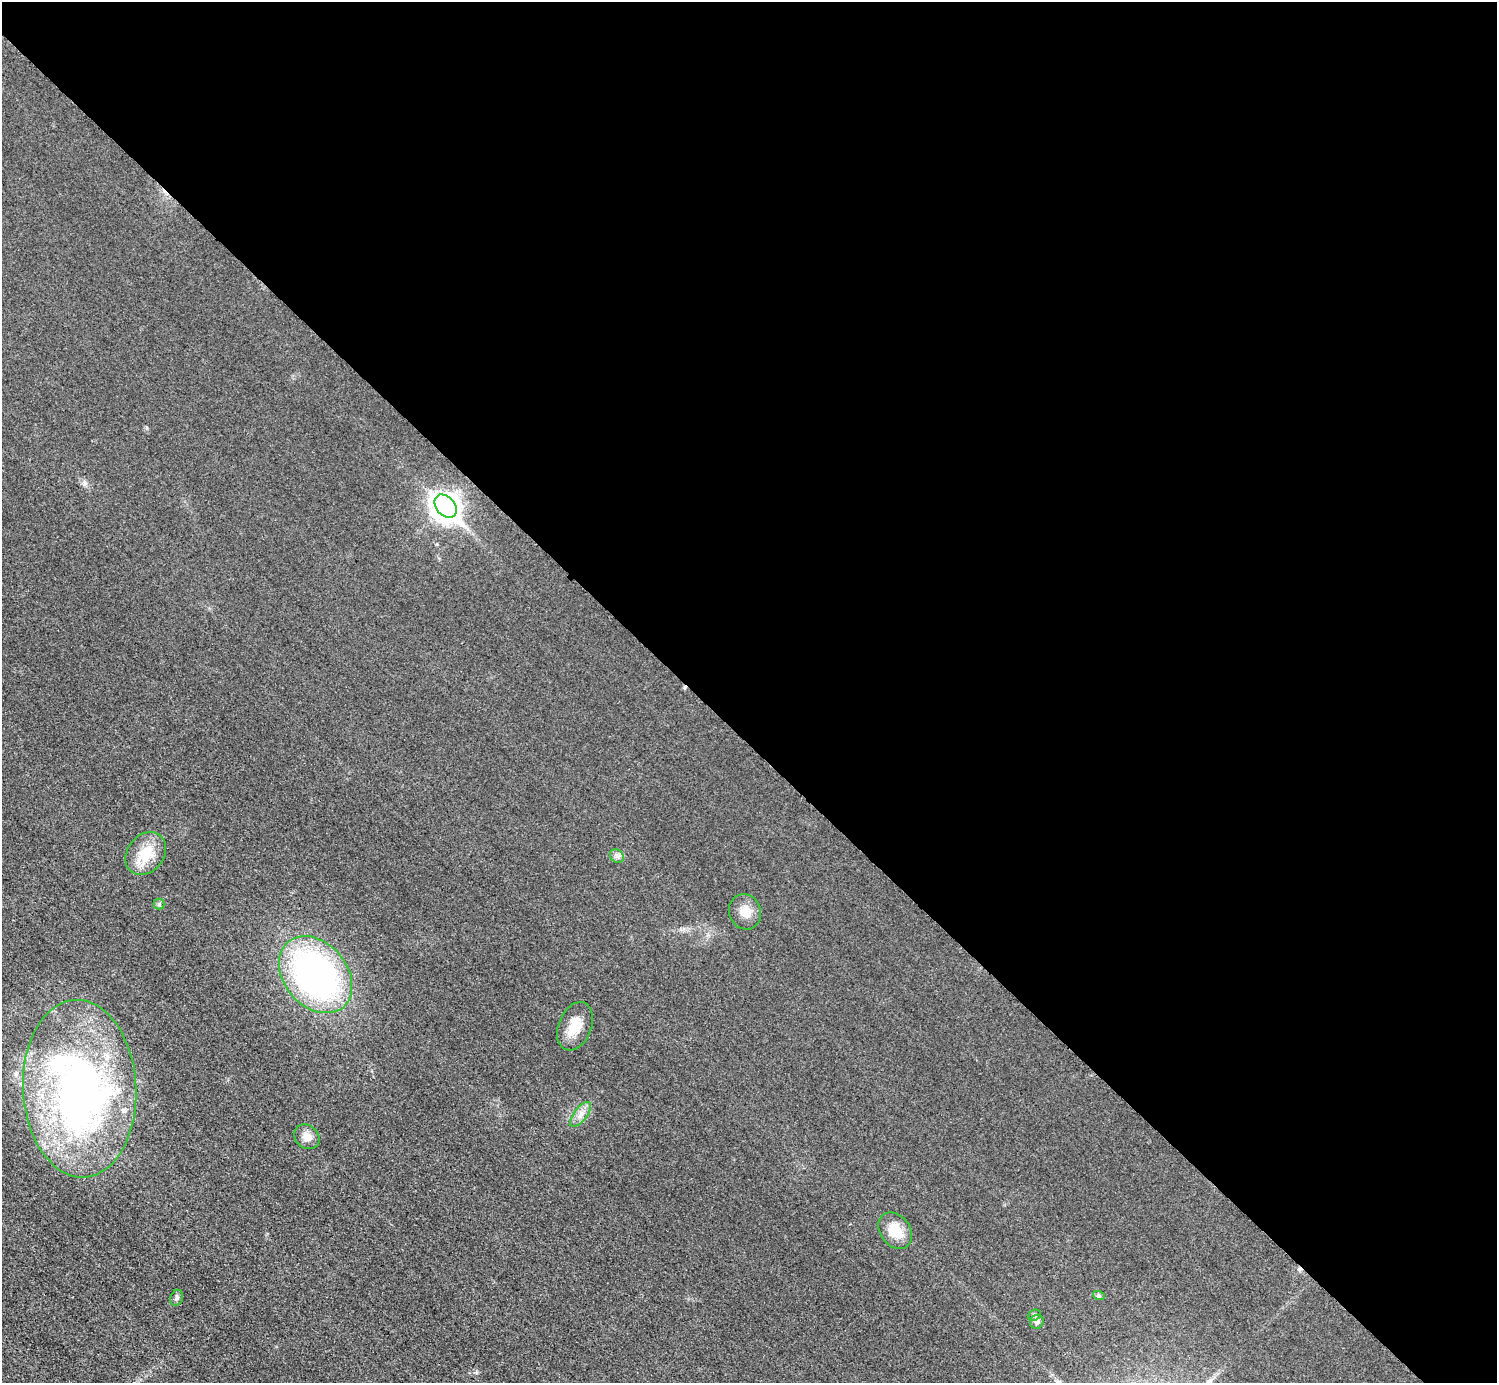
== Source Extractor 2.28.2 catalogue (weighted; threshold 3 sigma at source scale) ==
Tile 8 of 4 x 4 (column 4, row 2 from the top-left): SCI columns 4498-5992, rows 3074-4454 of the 6004 x 6004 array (HDU 1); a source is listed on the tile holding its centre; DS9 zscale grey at full resolution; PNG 1499 x 1385 px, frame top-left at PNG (2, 2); each listed source drawn as its Kron ellipse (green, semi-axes under 4 px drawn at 4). Shown black and unused: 54% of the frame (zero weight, under 3 of 5 exposures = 1% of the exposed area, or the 3 px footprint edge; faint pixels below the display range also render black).
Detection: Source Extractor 2.28.2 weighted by HDU 2 'WHT'; one run over the whole footprint, this tile lists its part. Background 0.0182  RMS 0.0054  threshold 0.0244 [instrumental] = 3 sigma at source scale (4.5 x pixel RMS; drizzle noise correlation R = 1.50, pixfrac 1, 0.05/0.05 arcsec/px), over >= 5 px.
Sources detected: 18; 3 inside a brighter listed object's ellipse — not listed separately; the other 15 listed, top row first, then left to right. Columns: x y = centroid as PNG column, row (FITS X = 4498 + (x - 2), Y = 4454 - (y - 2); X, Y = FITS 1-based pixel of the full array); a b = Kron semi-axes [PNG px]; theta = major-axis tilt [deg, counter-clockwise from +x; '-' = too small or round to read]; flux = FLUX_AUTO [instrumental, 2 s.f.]
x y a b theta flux
446 506 13 9 -49 530
146 854 23 18 52 14
617 856 7 6 - 1.6
159 904 5 5 - 0.89
745 912 18 16 -70 6.9
315 975 43 31 -50 180
575 1026 25 16 68 11
80 1089 89 56 -87 260
581 1114 15 6 52 3.6
307 1137 14 11 -40 4.6
895 1231 20 15 -54 11
1099 1296 6 4 -19 0.81
177 1298 8 6 67 1.4
1034 1315 7 5 21 1
1037 1322 7 6 - 1.7
Unlisted compact peaks at least as high as the median listed source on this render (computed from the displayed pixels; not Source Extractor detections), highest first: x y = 85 483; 147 428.